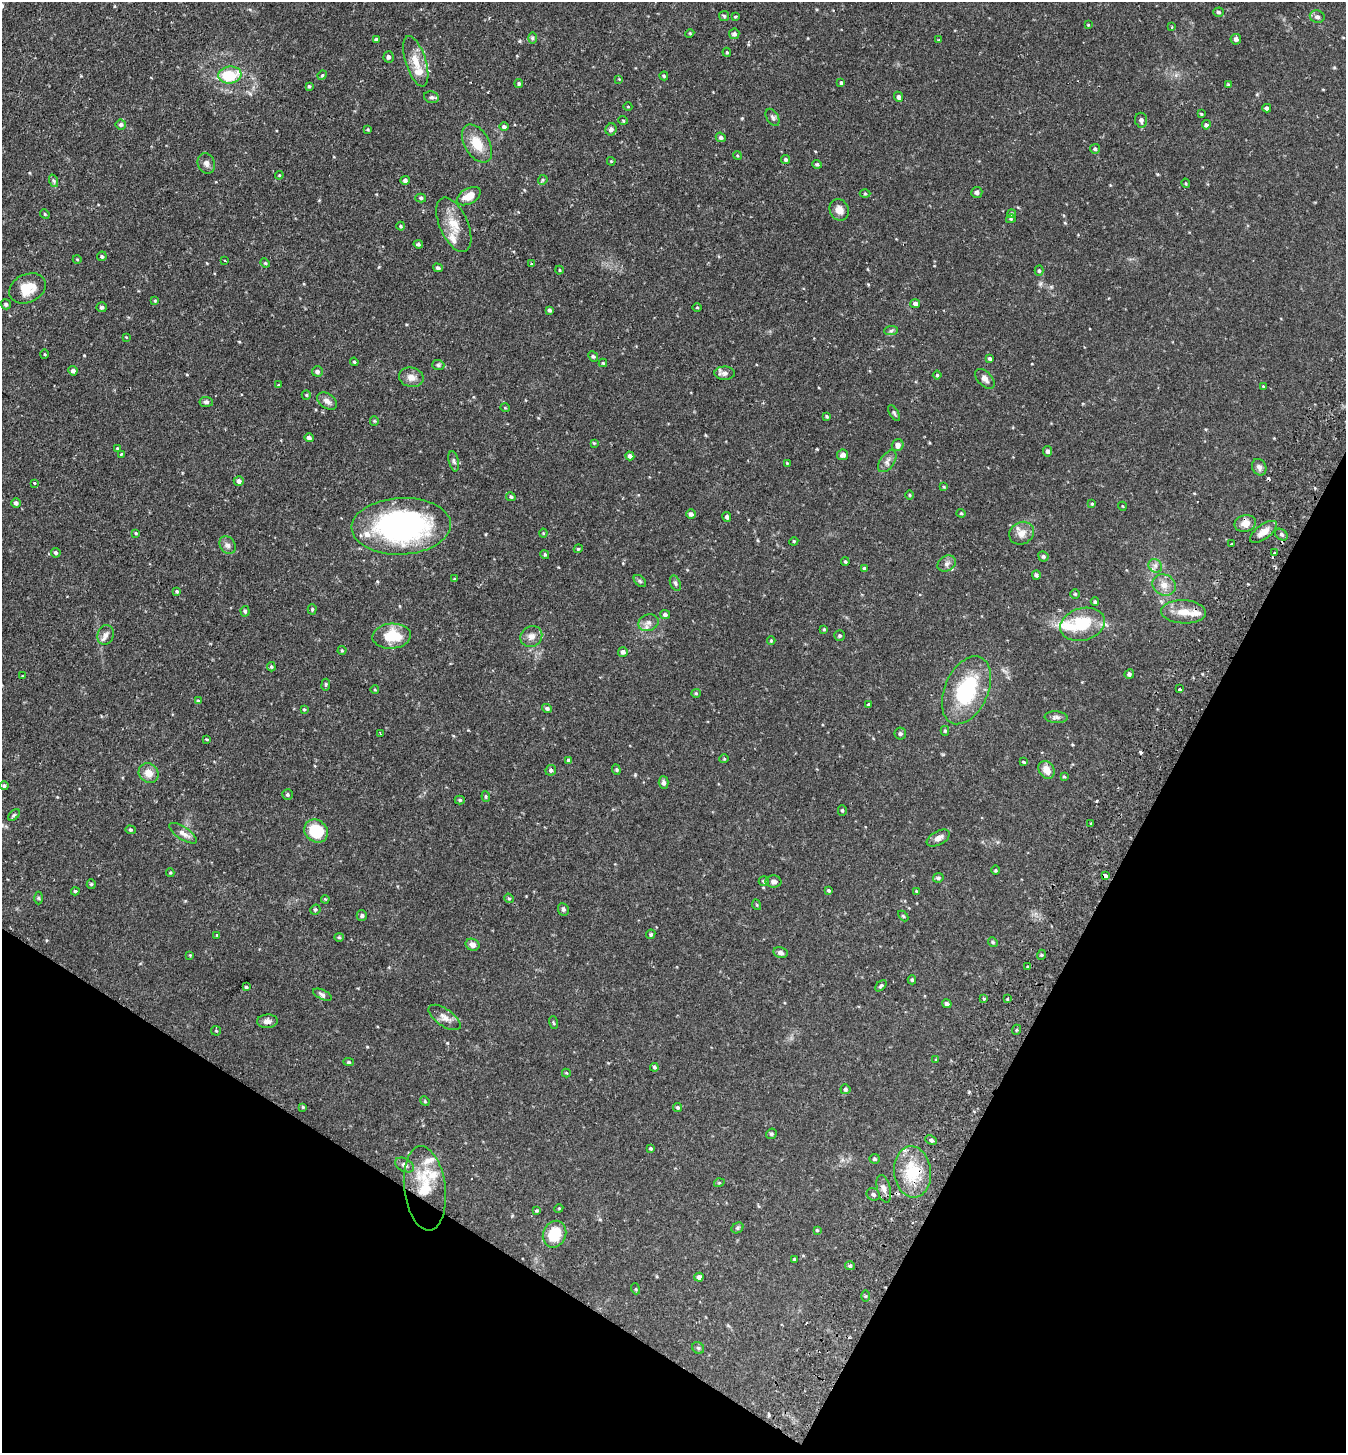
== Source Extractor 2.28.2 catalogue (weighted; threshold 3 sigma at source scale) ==
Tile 15 of 4 x 4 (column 3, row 4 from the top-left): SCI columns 2889-4232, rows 33-1483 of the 5914 x 5870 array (HDU 1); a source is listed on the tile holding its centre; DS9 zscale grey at full resolution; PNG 1348 x 1455 px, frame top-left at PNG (2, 2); each listed source drawn as its Kron ellipse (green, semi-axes under 4 px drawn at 4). Shown black and unused: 25% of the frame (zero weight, under 2 of 3 exposures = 3% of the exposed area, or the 3 px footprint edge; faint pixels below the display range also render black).
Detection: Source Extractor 2.28.2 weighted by HDU 2 'WHT'; one run over the whole footprint, this tile lists its part. Background 0.114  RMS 0.0066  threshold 0.0297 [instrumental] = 3 sigma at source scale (4.5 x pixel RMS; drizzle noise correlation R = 1.50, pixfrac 1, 0.05/0.05 arcsec/px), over >= 5 px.
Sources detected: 278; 4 cosmic-ray / hot-pixel residue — neither listed nor drawn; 7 inside a brighter listed object's ellipse — not listed separately; the other 267 listed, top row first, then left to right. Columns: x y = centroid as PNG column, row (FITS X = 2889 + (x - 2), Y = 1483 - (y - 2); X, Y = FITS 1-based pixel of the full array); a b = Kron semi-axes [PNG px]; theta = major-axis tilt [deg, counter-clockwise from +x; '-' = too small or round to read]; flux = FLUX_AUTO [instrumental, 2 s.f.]
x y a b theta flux
1218 12 5 4 - 1.3
724 16 5 5 - 1
735 17 4 3 - 0.75
1317 17 7 6 - 2
1088 25 3 3 - 0.58
1172 27 3 3 - 0.75
690 33 4 3 - 0.59
734 34 5 5 - 2
532 38 6 4 90 0.91
376 39 4 3 - 1.3
1236 39 5 5 - 1.7
939 40 4 4 - 0.6
727 52 4 4 - 0.76
389 57 5 5 - 1.5
416 61 26 10 -72 10
230 75 11 8 7 23
322 75 5 4 - 0.79
664 76 4 4 - 0.76
619 79 4 4 - 0.42
519 83 4 4 - 1.1
841 83 4 3 - 1.1
1228 85 4 3 - 0.96
309 86 4 4 - 0.81
431 97 7 5 -13 1.5
898 97 5 4 - 1.5
628 107 4 3 - 0.46
1267 108 4 4 - 2.1
1201 114 4 3 - 0.58
773 117 9 6 -59 1.5
623 120 5 3 - 0.55
1141 120 7 6 - 1.9
121 124 5 5 - 1.6
1206 125 4 4 - 1.2
504 126 5 4 - 1.2
368 129 3 3 - 0.53
611 129 6 5 - 2.5
721 137 5 4 - 1.2
477 144 21 12 -59 13
1095 149 5 5 - 1
737 155 4 3 - 0.66
786 159 5 4 - 1.1
611 161 4 3 - 0.56
206 163 10 8 -68 2.8
817 164 5 4 - 1.2
279 175 4 4 - 0.66
405 180 4 4 - 2
543 180 5 4 - 0.86
54 181 6 4 -71 1
1186 183 4 3 - 0.64
977 192 5 5 - 1.7
865 194 5 3 - 0.59
469 196 13 7 29 8.1
421 198 5 4 - 0.96
839 210 11 9 -68 4.4
45 214 5 4 - 0.72
1011 214 4 4 - 1.3
1011 219 5 4 - 0.71
454 225 29 14 -66 13
401 226 4 4 - 0.75
418 244 4 4 - 1.1
102 256 5 4 - 1
77 259 4 3 - 0.5
225 260 3 2 - 1.1
265 263 5 4 - 0.76
532 264 4 3 - 4.6
438 268 5 4 - 1.2
560 270 4 3 - 0.56
1039 271 5 4 - 0.91
27 288 19 14 25 13
155 301 4 3 - 0.62
6 304 5 5 - 1.3
915 304 5 4 - 1.9
101 307 5 5 - 1.2
697 307 4 3 - 0.55
549 310 4 4 - 1.2
891 331 7 4 3 1.1
126 337 4 3 - 0.44
45 354 5 3 - 0.57
593 356 6 4 -48 0.89
990 358 3 3 - 1.1
354 362 4 3 - 0.75
603 363 4 4 - 0.7
438 365 6 5 - 1.1
73 371 5 4 - 2.4
317 371 5 5 - 1.7
725 373 10 6 0 2.6
937 375 4 4 - 0.82
411 377 12 9 -13 4.7
985 379 12 7 -46 2.7
278 385 3 3 - 0.5
1263 386 4 3 - 0.53
306 395 5 4 - 0.74
327 401 11 7 -36 3.1
206 402 6 5 - 1.4
505 408 5 3 - 0.47
894 413 9 3 -58 1
827 416 4 3 - 0.85
374 421 5 4 - 0.7
309 438 4 4 - 1.8
594 443 4 4 - 0.6
898 445 6 6 - 3
117 448 4 4 - 0.82
1047 451 5 4 - 1.6
121 454 4 3 - 0.72
843 455 5 5 - 2.4
630 456 4 4 - 2.4
454 461 10 5 -77 1.7
887 461 12 7 54 3
787 463 3 3 - 0.46
1259 467 8 7 - 2.5
239 481 5 4 - 2.3
34 483 3 3 - 0.88
944 487 4 3 - 0.53
910 495 5 3 - 0.59
511 497 5 4 - 1.1
16 503 5 5 - 1.8
1092 504 3 3 - 0.59
1122 506 4 3 - 0.42
961 513 4 4 - 0.76
691 514 5 4 - 1.8
727 517 5 4 - 1.3
1245 523 11 8 14 5.5
401 526 49 28 3 150
1263 532 16 7 36 6.4
136 533 4 4 - 0.64
543 533 4 4 - 0.66
1022 533 13 11 32 5.4
1281 535 7 5 -36 1.4
794 541 4 3 - 0.58
1232 544 3 3 - 2.9
228 545 9 7 -56 2.6
578 549 4 3 - 0.6
56 553 5 4 - 1.1
1274 553 3 3 - 1.6
545 555 5 4 - 1
1043 556 5 5 - 1.1
845 562 4 3 - 0.72
947 564 10 7 33 2.6
1155 566 7 6 - 2.2
864 569 4 3 - 1.2
1036 575 4 4 - 1.3
454 579 4 3 - 0.59
640 581 7 4 -45 1.2
675 583 8 5 -68 1.3
1164 585 12 10 -27 5.6
177 591 4 3 - 0.91
1075 594 5 4 - 0.78
1095 602 4 4 - 1.2
312 609 5 4 - 0.93
245 611 5 4 - 1
1183 612 22 11 -3 9.5
665 615 5 4 - 1.5
648 623 10 8 18 3.3
1083 624 23 16 16 26
824 629 4 3 - 0.65
106 635 10 8 73 2.8
392 636 19 12 4 19
531 636 11 10 - 4
839 636 5 5 - 0.92
771 640 4 3 - 0.67
342 650 4 4 - 0.64
623 652 5 5 - 2.2
271 667 5 4 - 0.9
1129 674 5 4 - 1.4
22 676 4 3 - 0.45
326 685 6 3 83 0.89
1179 689 3 3 - 12
375 690 4 3 - 0.54
966 690 36 21 66 49
696 693 5 4 - 0.71
198 701 4 4 - 0.89
868 704 4 3 - 0.62
547 708 5 4 - 1.3
304 709 4 3 - 0.63
1056 717 11 6 -4 1.9
945 731 5 4 - 0.77
380 733 2 2 - 0.73
900 734 6 6 - 1.5
206 739 4 3 - 0.51
724 759 4 4 - 0.65
568 760 4 3 - 1.2
1024 762 4 3 - 0.71
551 770 5 5 - 1.3
616 770 5 4 - 0.78
1046 770 9 7 -56 6.2
149 773 10 9 - 6.2
1064 777 4 3 - 0.7
664 783 6 5 - 1.7
4 786 4 4 - 1.1
287 794 5 5 - 1.1
486 797 5 3 - 0.78
460 800 5 4 - 0.86
842 810 5 4 - 0.77
14 815 7 4 45 0.98
1091 823 2 2 - 0.67
130 830 5 4 - 0.84
316 831 12 10 -41 28
183 833 16 6 -34 3.7
938 838 12 6 28 3.5
995 870 5 3 - 0.61
170 873 4 4 - 0.74
1105 875 3 3 - 15
938 878 5 4 - 1.1
764 881 5 5 - 0.93
773 882 8 6 -3 1.9
91 884 5 4 - 0.75
829 890 4 4 - 0.88
75 891 4 3 - 0.76
916 891 4 3 - 0.53
38 898 6 4 -89 0.91
509 898 5 4 - 0.82
325 899 4 3 - 0.56
757 905 5 3 - 0.57
563 909 6 5 - 1.3
315 910 5 4 - 0.96
362 915 5 5 - 1.6
903 916 6 3 -45 0.72
651 934 5 4 - 1
217 935 4 3 - 0.56
339 937 4 4 - 0.71
993 942 5 4 - 0.77
472 945 7 6 - 2.9
780 952 7 5 -13 2.1
190 955 4 3 - 0.57
1041 955 5 3 - 0.74
1027 967 3 3 - 1.2
912 980 4 4 - 0.96
881 986 7 4 47 1.1
246 987 3 3 - 0.9
322 995 10 4 -25 1.7
984 998 3 3 - 5.3
1008 999 3 3 - 1.3
947 1004 5 4 - 1.6
445 1017 19 8 -35 4.5
267 1021 10 6 3 3
554 1023 6 3 -71 0.73
1016 1030 5 3 - 0.68
216 1031 5 4 - 0.66
936 1060 3 2 - 0.48
349 1062 5 4 - 0.91
654 1067 4 3 - 1.1
566 1073 4 3 - 0.53
845 1089 5 5 - 1.2
425 1101 5 4 - 0.67
303 1107 4 3 - 0.64
677 1107 5 4 - 1
771 1134 5 5 - 1.1
931 1140 6 4 -27 1.5
651 1148 4 4 - 0.8
875 1159 5 5 - 1.1
404 1165 10 6 -27 2.3
912 1172 26 18 -84 25
719 1183 5 3 - 0.6
425 1188 42 20 -83 29
884 1189 14 6 -75 3.3
873 1194 7 6 - 1.6
559 1208 4 3 - 0.56
536 1211 4 3 - 0.72
737 1228 6 5 - 1
817 1230 3 3 - 0.6
555 1234 14 11 68 17
794 1259 3 3 - 0.61
850 1266 5 4 - 0.93
699 1277 4 4 - 2.4
636 1289 5 3 - 0.58
866 1296 5 4 - 0.77
698 1348 6 5 - 1.1
Overlapping masked pixels (flux is a lower limit): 2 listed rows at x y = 1274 553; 1105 875